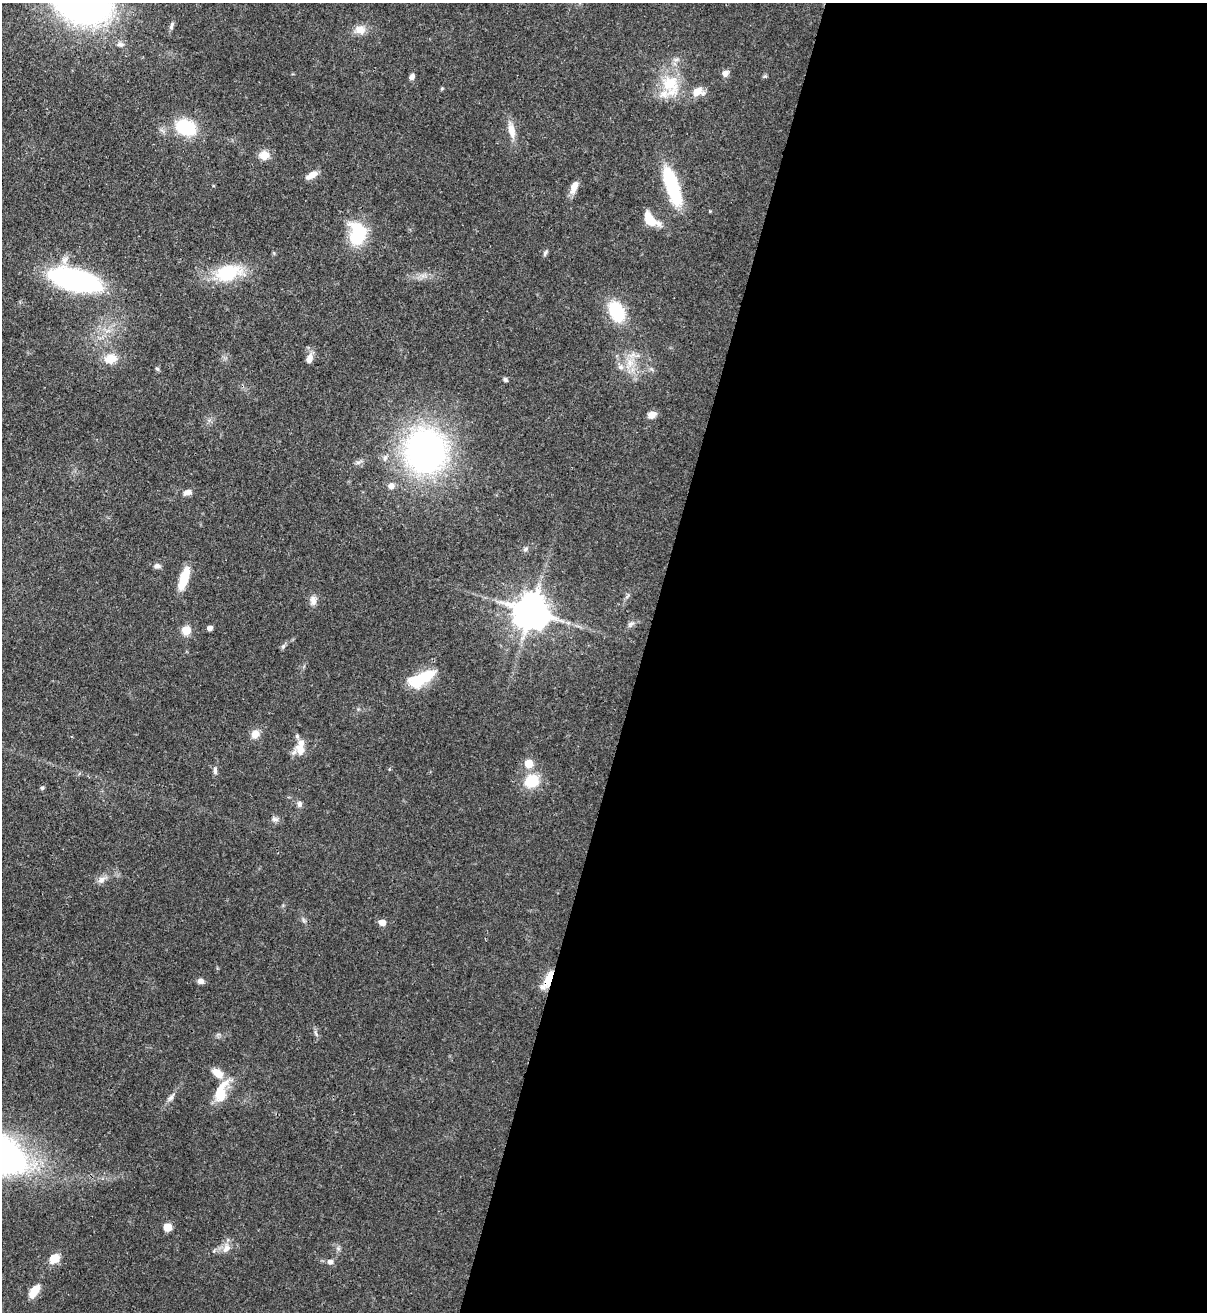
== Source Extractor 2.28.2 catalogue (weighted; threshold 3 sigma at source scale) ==
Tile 12 of 4 x 4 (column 4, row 3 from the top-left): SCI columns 3957-5161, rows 1342-2651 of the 5378 x 5302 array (HDU 1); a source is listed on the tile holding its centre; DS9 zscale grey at full resolution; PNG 1209 x 1314 px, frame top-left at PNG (2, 3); no overlay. Shown black and unused: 47% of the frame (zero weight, under 3 of 4 exposures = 7% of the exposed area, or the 3 px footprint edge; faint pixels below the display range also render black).
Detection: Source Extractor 2.28.2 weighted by HDU 2 'WHT'; one run over the whole footprint, this tile lists its part. Background 0.0932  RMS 0.0041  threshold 0.0185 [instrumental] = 3 sigma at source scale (4.5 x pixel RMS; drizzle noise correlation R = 1.50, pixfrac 1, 0.05/0.05 arcsec/px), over >= 5 px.
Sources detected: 58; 1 inside a brighter listed object's ellipse — not listed separately; the other 57 listed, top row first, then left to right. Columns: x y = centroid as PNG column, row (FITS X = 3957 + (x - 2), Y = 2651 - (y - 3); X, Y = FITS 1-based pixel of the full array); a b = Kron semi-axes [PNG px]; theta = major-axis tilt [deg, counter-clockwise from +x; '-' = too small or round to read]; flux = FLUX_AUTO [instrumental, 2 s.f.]
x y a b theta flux
171 26 13 5 75 1.3
360 30 16 12 -6 4
725 73 9 7 54 1.8
412 77 7 5 66 1.5
670 84 31 23 -77 17
698 92 15 10 5 4.6
186 127 21 15 -19 21
511 130 18 9 -77 4.5
264 155 13 11 5 4
312 175 16 6 31 3.3
672 186 44 13 -71 29
574 187 14 7 67 4.1
651 220 17 9 -43 9.8
357 234 22 16 -88 22
545 253 10 4 69 0.82
228 273 35 21 13 19
75 280 36 14 -14 110
617 311 24 16 -63 18
110 359 16 12 10 5.7
309 359 13 8 69 2.7
630 363 12 10 -89 4.5
621 367 8 6 -4 1.6
157 369 6 5 - 0.59
505 379 6 5 - 0.84
652 415 10 7 27 3.1
425 451 42 39 85 140
391 486 8 7 - 2.1
187 492 11 6 17 2.3
525 549 7 6 - 0.99
157 566 9 7 -1 1.4
184 578 22 8 72 12
313 600 13 8 -89 2.4
531 612 10 10 - 1100
631 624 9 5 20 1.1
210 628 5 4 - 1.7
186 630 6 6 - 8.9
283 646 6 5 - 0.78
421 679 29 11 27 17
255 734 10 9 - 3.5
300 747 23 11 81 5.7
529 763 5 5 - 11
215 770 11 5 -86 1.2
532 781 18 15 34 11
42 788 5 5 - 0.74
300 804 8 7 - 1.4
275 819 10 6 -7 1.3
101 880 11 8 34 2.3
382 922 5 5 - 4.9
548 980 22 7 63 7.7
200 981 7 6 - 2
221 1092 29 13 71 10
171 1097 13 6 53 1.7
168 1227 5 5 - 11
226 1248 14 9 47 3.2
54 1259 11 8 41 6
330 1262 7 6 - 1.7
34 1291 14 7 55 7.7
Overlapping masked pixels (flux is a lower limit): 1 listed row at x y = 548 980